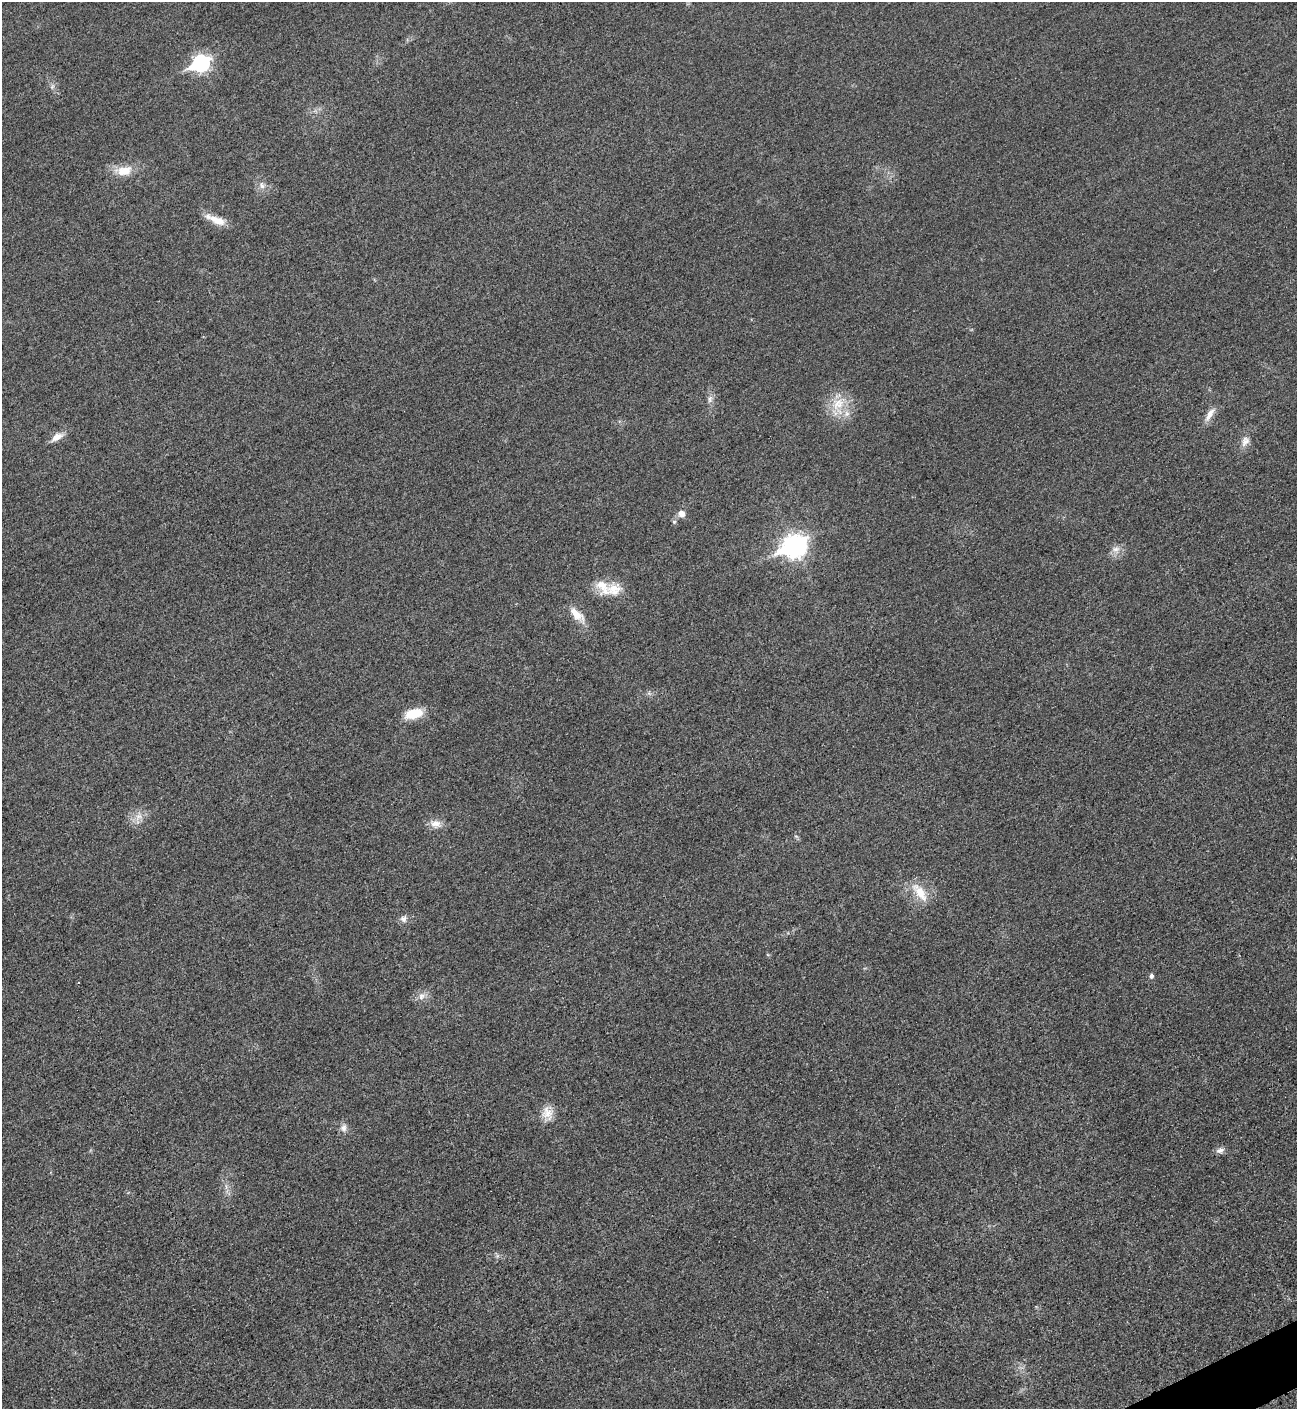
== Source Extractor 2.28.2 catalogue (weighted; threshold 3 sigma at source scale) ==
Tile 6 of 4 x 4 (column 2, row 2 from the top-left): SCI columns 1592-2886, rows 2827-4233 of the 5640 x 5651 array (HDU 1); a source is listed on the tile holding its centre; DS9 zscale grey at full resolution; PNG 1299 x 1411 px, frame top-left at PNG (2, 2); no overlay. Shown black and unused: <1% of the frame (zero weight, under 3 of 5 exposures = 1% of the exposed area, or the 3 px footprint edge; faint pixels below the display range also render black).
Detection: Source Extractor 2.28.2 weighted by HDU 2 'WHT'; one run over the whole footprint, this tile lists its part. Background 0.0189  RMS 0.005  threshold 0.0227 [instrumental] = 3 sigma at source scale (4.5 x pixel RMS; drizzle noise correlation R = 1.50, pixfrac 1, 0.05/0.05 arcsec/px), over >= 5 px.
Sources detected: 28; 2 inside a brighter listed object's ellipse — not listed separately; the other 26 listed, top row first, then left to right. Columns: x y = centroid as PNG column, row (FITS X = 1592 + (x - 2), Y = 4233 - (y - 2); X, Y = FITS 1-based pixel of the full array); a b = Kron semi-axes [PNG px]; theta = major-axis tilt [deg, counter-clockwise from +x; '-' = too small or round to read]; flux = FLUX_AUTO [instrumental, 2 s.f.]
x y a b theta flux
201 63 9 7 26 130
124 171 24 13 7 9.2
262 185 9 7 -84 2.4
216 220 28 8 -22 7.4
710 399 11 6 75 2.1
838 404 21 14 48 11
1210 414 23 7 58 4.4
57 437 18 8 31 4.2
1245 441 15 10 62 3.8
681 514 7 7 - 3.6
674 522 6 5 - 0.91
794 546 11 8 24 330
1116 549 12 8 10 3.3
614 589 21 18 20 9.8
577 615 24 10 -44 7.6
414 714 23 11 12 11
139 816 11 8 22 4
436 824 16 11 -10 4.7
796 836 7 4 -19 0.73
920 892 30 12 -53 10
403 919 10 9 - 2.2
1151 976 5 5 - 1.5
421 996 10 8 70 2.8
547 1113 19 15 -76 6.5
343 1128 10 8 -77 2.8
1220 1150 11 7 24 2.3